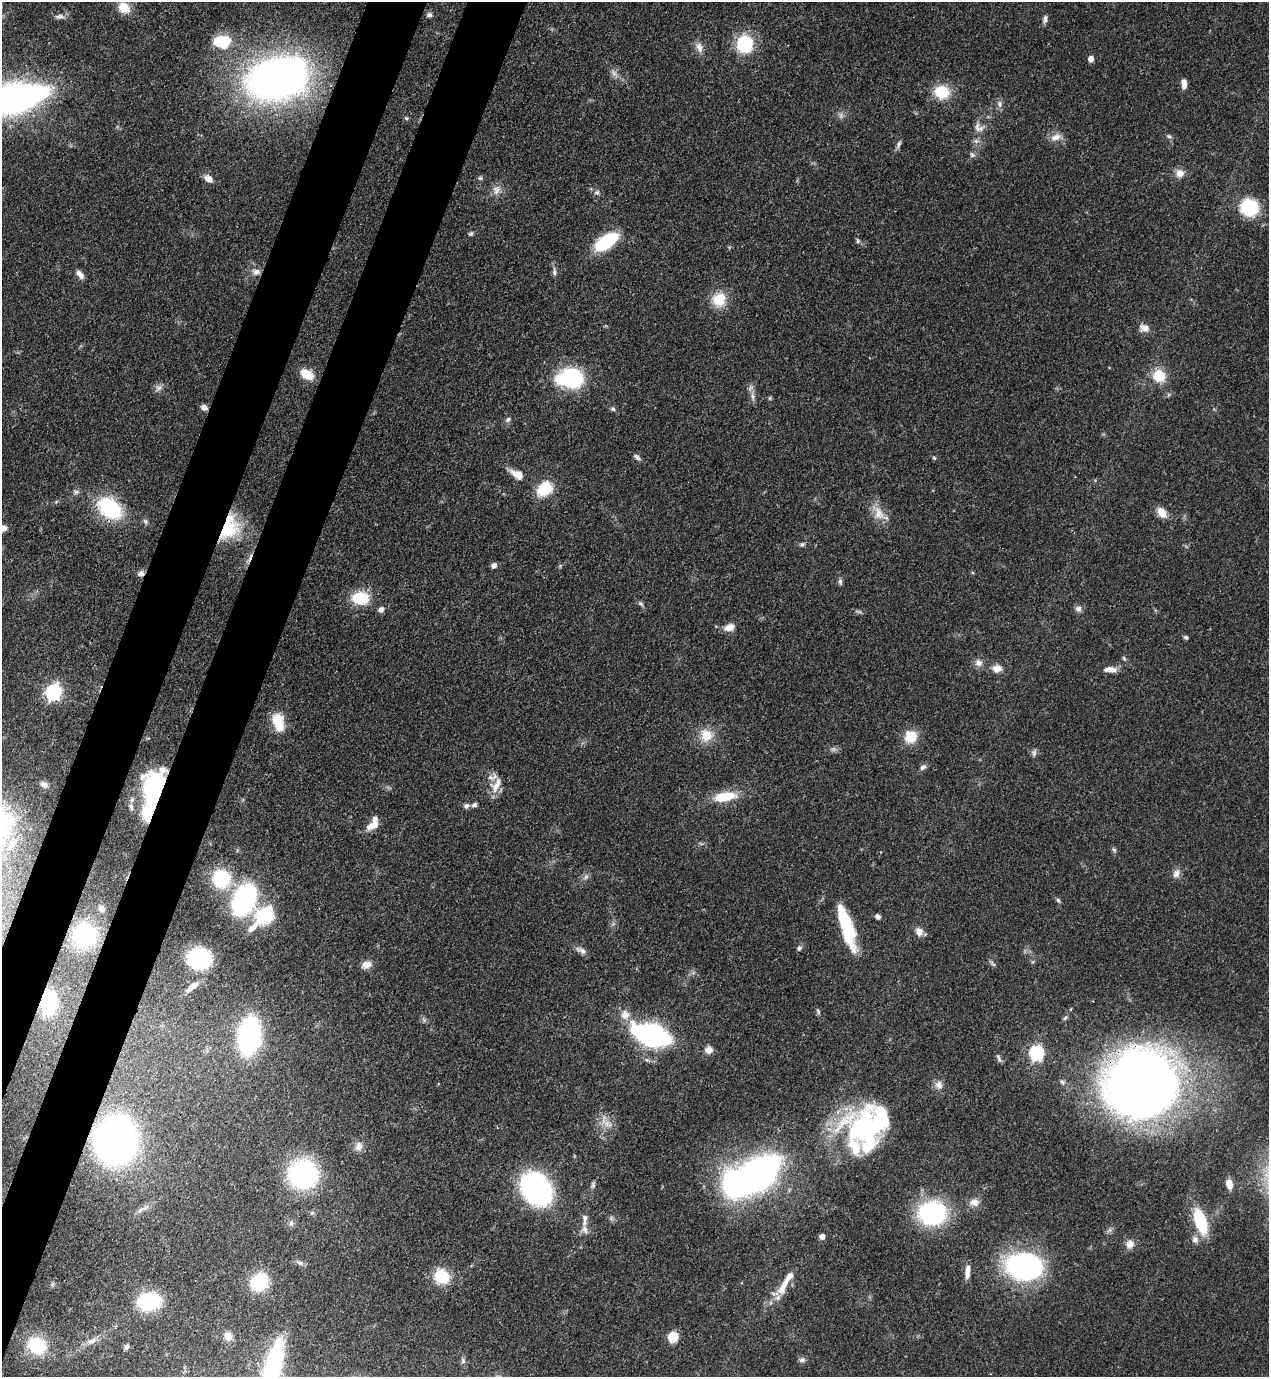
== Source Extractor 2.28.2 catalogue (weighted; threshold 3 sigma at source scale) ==
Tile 7 of 4 x 4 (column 3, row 2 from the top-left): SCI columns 2885-4151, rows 2790-4164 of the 5638 x 5578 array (HDU 1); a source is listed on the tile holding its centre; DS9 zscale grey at full resolution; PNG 1271 x 1379 px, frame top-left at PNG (2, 2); no overlay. Shown black and unused: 8% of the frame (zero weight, under 3 of 4 exposures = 7% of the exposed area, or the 3 px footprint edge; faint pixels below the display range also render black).
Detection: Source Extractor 2.28.2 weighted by HDU 2 'WHT'; one run over the whole footprint, this tile lists its part. Background 0.0517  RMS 0.0035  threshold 0.0157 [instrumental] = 3 sigma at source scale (4.5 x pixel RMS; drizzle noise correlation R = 1.50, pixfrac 1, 0.05/0.05 arcsec/px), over >= 5 px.
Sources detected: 167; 4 too faint to see at this stretch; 4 inside a brighter object's white glare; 1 cosmic-ray / hot-pixel residue — not listed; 9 inside a brighter listed object's ellipse — not listed separately; the other 149 listed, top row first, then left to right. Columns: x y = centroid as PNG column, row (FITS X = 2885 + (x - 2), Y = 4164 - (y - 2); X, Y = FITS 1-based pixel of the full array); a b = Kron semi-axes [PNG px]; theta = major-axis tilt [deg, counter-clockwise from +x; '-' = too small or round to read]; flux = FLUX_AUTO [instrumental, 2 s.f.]
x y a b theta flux
124 8 14 11 -43 6.1
429 15 7 6 - 1.1
59 17 13 7 4 1.6
1045 19 11 6 75 1.2
222 41 22 16 1 12
745 44 14 13 - 22
699 47 15 9 -71 2.5
1091 59 6 5 - 2.4
614 73 11 7 -61 1.8
277 79 46 30 15 240
1184 84 9 5 -88 3.1
942 92 18 15 -12 11
13 98 41 16 12 240
1000 104 11 6 86 1.4
406 118 6 5 - 0.55
977 127 18 8 -88 3.2
1169 136 7 5 -22 0.74
1056 137 16 9 20 3
899 144 12 5 72 1.1
972 155 8 6 -55 0.97
1180 173 11 10 - 2.8
480 178 6 5 - 0.65
208 179 11 7 -33 2.7
497 190 14 10 60 2.9
597 192 8 7 - 1
1249 208 20 18 -28 19
471 234 6 6 - 0.66
858 241 7 5 -68 0.72
606 242 22 10 34 25
256 272 12 9 -1 2.4
554 272 11 6 -84 1.3
80 274 12 6 -55 2
719 300 17 16 - 8.9
1144 328 14 10 -10 2.6
307 374 14 9 -27 6.9
1159 376 17 16 - 7.9
572 378 21 17 -32 34
158 388 10 7 34 1.5
753 396 11 6 -82 1.7
770 398 5 5 - 0.49
204 407 7 6 - 1.8
613 409 7 5 -15 0.75
508 419 8 6 40 0.93
637 457 10 5 -39 1.1
934 458 6 4 -45 0.5
517 474 18 9 -29 4.4
545 489 18 14 40 11
76 492 6 6 - 0.93
110 508 25 17 -36 29
1162 512 14 9 -57 3.9
879 514 22 15 -68 5.5
145 521 7 6 - 0.92
229 527 34 21 68 18
3 528 9 7 23 2.1
802 544 7 6 - 0.78
494 566 6 5 - 1.6
141 573 9 7 22 1.5
840 582 9 5 -84 0.98
360 598 21 15 -1 11
641 604 8 5 -40 0.82
1078 609 9 8 - 1.5
381 610 7 7 - 1.5
858 611 11 4 -9 0.79
729 627 13 8 16 3.2
1186 637 5 5 - 0.72
1124 658 7 5 -52 0.65
978 663 11 9 -37 2.1
997 668 13 10 3 3
1110 670 15 7 -2 3
53 692 7 6 - 110
277 719 16 15 - 7
706 735 17 17 - 6.9
911 737 13 12 - 8.2
1034 753 10 6 81 1.1
923 767 9 6 39 1.2
44 784 10 8 -24 1.7
496 785 23 13 62 5
156 790 20 13 86 100
725 797 24 10 10 11
474 805 7 5 10 0.98
466 806 7 7 - 1
131 807 10 7 -70 1.4
373 825 14 8 30 4.4
13 844 16 7 49 2.7
1114 850 8 5 -53 0.68
1176 873 13 9 72 2
586 877 9 6 51 1.1
221 879 12 11 - 33
244 900 27 18 63 62
1058 900 6 5 - 0.63
101 908 8 7 - 1.1
265 915 18 15 49 25
878 917 6 5 - 1
847 928 47 12 -72 21
919 931 11 9 -70 2.6
84 935 23 22 - 28
799 948 7 6 - 0.94
581 950 16 7 -27 1.8
199 958 16 13 -3 47
992 964 11 4 -45 0.74
366 965 14 9 16 2.7
192 987 18 6 39 3.4
48 1002 13 8 89 52
1071 1009 5 3 - 0.28
818 1011 8 4 -64 0.64
625 1015 13 12 - 3.7
1065 1018 8 5 53 0.7
424 1020 7 5 -47 0.8
651 1035 22 11 -18 140
249 1036 24 13 81 88
709 1050 8 8 - 2.5
1036 1053 7 6 - 68
999 1058 12 4 -66 0.94
1142 1084 47 44 17 530
939 1085 12 10 -56 2.2
866 1128 51 42 -13 60
115 1140 27 24 76 240
359 1146 12 10 56 2.6
303 1174 20 19 - 77
757 1174 31 16 40 230
1229 1184 10 6 -76 3.3
593 1185 9 5 83 0.86
536 1189 22 17 -52 120
974 1202 13 10 -5 2.7
140 1210 10 5 37 1.3
312 1213 7 4 -18 0.59
932 1213 24 21 12 49
585 1219 18 8 87 2.7
1200 1221 24 10 -73 19
291 1223 8 6 -90 1
822 1236 4 4 - 2.7
1195 1240 10 9 - 1.8
1130 1244 12 11 - 2.7
300 1263 10 6 -20 1.1
1024 1266 34 24 -4 74
967 1272 16 6 85 2.9
441 1276 15 14 - 12
259 1282 16 13 45 22
786 1282 45 9 59 7.6
52 1284 7 5 70 0.75
149 1301 19 14 11 29
228 1336 11 9 -62 2.7
673 1337 8 7 - 9.9
91 1341 16 8 22 3
37 1346 22 19 -31 19
127 1347 8 6 78 1
802 1360 9 7 14 1
463 1361 8 6 -76 0.97
273 1365 45 13 74 57
Overlapping masked pixels (flux is a lower limit): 7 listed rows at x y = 204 407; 229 527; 141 573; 156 790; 48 1002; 1142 1084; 115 1140
Isophote crosses this tile's border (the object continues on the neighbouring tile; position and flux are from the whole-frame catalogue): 3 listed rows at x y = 13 98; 3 528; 273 1365